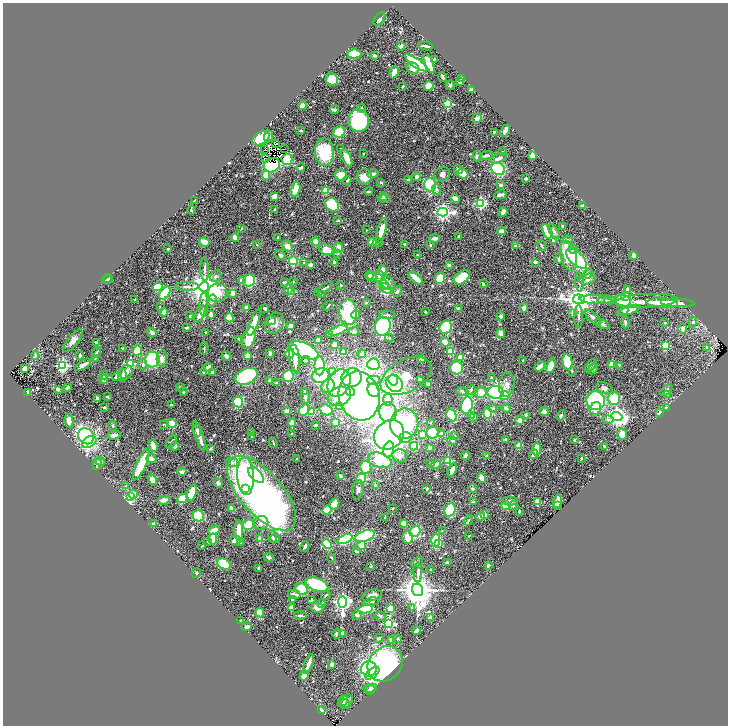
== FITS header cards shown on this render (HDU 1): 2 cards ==
NAXIS1  =                 1451
NAXIS2  =                 1447

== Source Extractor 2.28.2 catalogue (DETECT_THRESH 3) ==
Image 1451 x 1447 px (HDU 1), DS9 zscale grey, zoomed out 1/2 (1 PNG px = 2 x 2 image px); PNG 730 x 728 px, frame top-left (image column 2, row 1446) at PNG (3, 3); each listed source drawn as its Kron ellipse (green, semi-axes under 4 px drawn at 4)
Background 0.592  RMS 0.031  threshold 0.0928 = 3 sigma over >= 5 px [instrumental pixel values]
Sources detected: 688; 21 cannot appear on this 1/2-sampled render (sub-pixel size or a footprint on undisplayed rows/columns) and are neither listed nor drawn; of the other 667, the 500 brightest by FLUX_AUTO listed and drawn (167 fainter detections omitted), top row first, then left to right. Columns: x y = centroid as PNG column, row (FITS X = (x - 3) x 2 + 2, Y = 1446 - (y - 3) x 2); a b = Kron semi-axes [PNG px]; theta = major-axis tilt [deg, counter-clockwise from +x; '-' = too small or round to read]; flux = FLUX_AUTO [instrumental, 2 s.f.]
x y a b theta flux
379 19 7 4 52 14
401 46 4 3 - 29
426 46 7 2 -7 19
354 54 7 4 -3 110
374 55 3 2 - 12
434 59 3 2 - 6.4
416 63 13 4 -36 680
429 63 10 3 -67 110
413 68 6 5 - 37
394 72 6 3 63 41
442 77 5 2 - 14
461 78 2 2 - 8.5
332 79 6 6 - 83
459 82 3 2 - 14
450 85 4 3 - 13
403 86 3 2 - 5
429 86 5 4 - 57
471 90 3 3 - 11
447 104 3 3 - 310
303 106 4 3 - 74
362 108 4 3 - 7.8
334 110 4 3 - 19
477 118 5 4 - 26
359 120 11 10 - 540
301 131 2 2 - 7.3
505 131 6 3 67 46
339 132 6 5 - 130
494 132 4 3 - 9.4
269 137 6 4 66 23
261 138 9 6 32 170
276 144 2 1 - 5.4
284 148 2 1 - 5.6
341 148 3 3 - 5.4
265 150 2 1 - 7.9
324 152 14 9 -88 250
502 152 3 3 - 4.9
363 154 3 2 - 5.8
532 155 3 2 - 170
477 156 5 4 - 13
486 156 7 3 16 15
347 158 9 4 -65 83
498 158 9 4 24 26
265 159 2 1 - 4.9
287 159 5 5 - 190
272 165 8 7 - 360
301 168 4 2 - 15
458 169 4 4 - 14
498 169 7 6 - 400
373 174 6 4 15 18
442 174 8 7 - 23
463 174 6 4 -22 94
266 175 5 3 - 67
341 175 6 5 - 79
364 177 8 7 - 69
417 177 4 4 - 18
526 178 3 2 - 16
409 180 3 3 - 17
347 181 4 2 - 12
381 182 3 2 - 5.9
430 185 6 6 - 320
501 185 3 2 - 15
296 189 7 4 74 100
436 189 5 3 - 14
326 191 3 3 - 210
369 192 4 3 - 11
501 195 6 3 14 22
383 196 2 2 - 8.9
274 197 3 3 - 59
455 198 5 3 - 21
384 199 6 2 -1 14
195 200 2 2 - 5.4
481 204 3 3 - 660
332 205 7 6 - 250
583 206 3 3 - 26
275 209 3 2 - 6.7
191 210 4 3 - 6.1
443 212 5 4 - 2100
503 212 5 4 - 19
338 220 4 2 - 9.4
563 226 2 2 - 27
241 228 4 2 - 4.9
366 230 2 2 - 5
381 231 13 4 74 85
502 231 4 3 - 27
547 231 7 3 -68 130
554 231 8 4 -59 15
235 237 4 3 - 32
459 237 3 3 - 6
277 238 3 2 - 5.2
435 238 5 4 - 15
553 240 3 2 - 9.3
568 240 4 3 - 7.5
204 242 5 4 - 80
315 242 4 3 - 66
372 242 4 3 - 55
377 243 5 3 - 9.1
405 244 3 2 - 7.2
257 245 4 4 - 5.9
430 245 2 2 - 7.7
541 245 6 3 -55 8
287 246 6 5 - 32
515 246 2 2 - 30
339 248 5 4 - 47
168 249 3 2 - 11
573 249 4 4 - 9.6
326 250 7 5 -20 73
337 253 4 4 - 8.4
280 255 6 3 -32 9.8
418 255 3 2 - 8.2
634 255 3 3 - 50
569 256 15 8 -75 260
559 258 5 4 - 17
577 259 13 6 -44 450
293 261 4 4 - 230
303 262 4 3 - 5
335 262 4 3 - 17
535 262 3 3 - 16
310 265 3 3 - 24
449 265 4 3 - 27
205 269 11 3 -88 15
383 270 5 4 - 71
588 274 5 3 - 8.9
370 275 4 3 - 17
215 276 6 5 - 19
379 276 6 5 - 19
372 277 5 3 - 23
462 277 9 5 38 160
416 278 9 3 -40 83
440 278 6 5 - 110
107 279 5 2 - 8.4
109 279 4 2 - 9
588 279 8 5 16 21
242 281 3 3 - 53
249 281 6 5 - 330
293 281 3 3 - 5
285 282 4 3 - 15
580 282 9 4 -87 16
388 283 8 6 -43 50
384 284 5 3 - 67
483 284 3 3 - 10
341 285 2 2 - 6.7
157 287 5 4 - 140
187 287 12 4 0 20
204 287 5 5 - 12000
385 288 6 4 -31 390
288 289 5 3 - 30
323 289 10 2 34 13
627 290 4 3 - 21
291 291 4 3 - 110
397 292 6 4 49 14
165 293 7 4 54 210
217 293 10 9 - 190
233 293 3 3 - 44
322 294 3 3 - 7
626 296 4 3 - 48
579 299 6 5 - 6700
135 300 4 2 - 6.3
595 300 16 3 -3 31
606 300 9 3 1 14
610 300 5 3 - 9.5
212 301 6 4 78 16
623 301 8 6 -4 400
647 301 31 7 3 68
366 303 4 3 - 5.3
662 303 16 4 -2 100
678 303 17 4 -2 61
204 304 12 3 89 22
328 306 5 2 - 5.4
160 307 4 3 - 5.3
246 308 3 3 - 24
265 308 3 2 - 9.7
458 308 4 3 - 7.3
524 308 4 4 - 22
629 310 12 4 15 53
624 311 4 4 - 11
164 312 4 3 - 75
348 312 13 9 -86 370
425 312 2 2 - 5.4
573 313 2 2 - 56
200 314 9 3 65 45
211 315 4 2 - 25
356 315 4 4 - 27
387 315 8 4 -5 14
190 316 3 2 - 9.2
501 316 4 4 - 15
579 316 11 2 90 11
229 318 4 3 - 83
593 318 10 4 -43 24
271 320 5 4 - 10
625 322 6 3 -85 15
693 322 5 3 - 7.5
254 323 14 4 69 110
274 323 11 8 56 45
665 323 3 2 - 7.7
602 324 7 4 -27 13
290 326 4 3 - 28
383 326 9 7 72 900
446 327 7 6 - 280
187 328 4 2 - 12
683 328 5 4 - 26
338 330 10 4 21 150
354 331 5 3 - 12
206 332 2 2 - 6.8
152 333 5 3 - 23
501 333 4 3 - 38
329 334 4 3 - 10
249 338 11 6 73 120
389 338 4 3 - 6.3
239 339 3 2 - 6
318 340 2 2 - 79
73 341 13 5 51 36
96 342 3 2 - 9.8
445 342 4 3 - 110
335 344 4 3 - 52
665 345 3 3 - 300
707 347 2 2 - 30
123 348 3 3 - 4.8
204 348 6 3 80 6.6
137 350 5 4 - 100
304 350 16 7 -24 1600
450 351 4 3 - 100
97 352 5 3 - 9.7
343 352 3 3 - 18
270 353 3 3 - 21
290 353 5 4 - 84
362 354 4 3 - 17
35 355 4 3 - 7.9
80 355 4 2 - 20
226 356 5 3 - 18
247 356 2 2 - 100
460 357 3 2 - 110
95 358 4 3 - 7.1
162 358 8 5 84 32
295 359 14 5 -82 57
422 359 3 2 - 45
152 360 8 7 - 550
305 360 5 4 - 8.9
523 360 2 2 - 5.2
568 362 8 4 -79 280
130 363 3 3 - 470
143 364 5 4 - 13
373 364 6 5 - 360
612 364 2 2 - 110
83 365 9 3 34 35
63 366 4 3 - 930
320 366 9 5 -90 350
551 366 7 4 67 83
591 366 7 3 54 8.1
619 366 4 3 - 5.5
540 367 6 3 42 55
24 368 3 3 - 16
208 368 5 4 - 32
457 368 7 6 - 250
593 369 6 4 60 12
572 371 3 3 - 5.8
126 372 7 6 - 35
212 372 4 3 - 10
332 372 3 3 - 43
204 373 3 3 - 8.2
104 375 4 3 - 7.2
122 375 6 3 79 13
321 375 8 7 - 810
246 376 12 7 24 730
288 376 6 5 - 130
406 376 27 16 29 170
117 377 5 4 - 35
352 378 10 9 - 300
491 378 2 2 - 32
104 379 4 3 - 32
420 379 3 2 - 22
269 380 4 4 - 9.9
374 380 6 4 -2 21
393 380 5 5 - 310
276 383 4 3 - 5.5
339 383 14 10 63 240
394 384 9 7 -43 690
428 384 3 3 - 12
507 385 12 7 84 39
328 386 7 6 - 120
180 387 4 3 - 5.8
68 388 3 2 - 17
604 388 8 5 -20 24
58 389 3 3 - 18
374 390 7 6 - 86
471 390 5 4 - 14
667 390 7 3 42 10
350 391 4 4 - 250
462 391 6 4 -2 10
27 392 3 2 - 10
184 392 3 3 - 6.9
305 392 3 2 - 13
495 392 8 6 2 630
481 393 5 5 - 65
668 395 4 3 - 5.1
305 396 7 3 -81 22
339 396 12 9 26 160
359 396 25 20 -74 2500
505 396 5 3 - 120
107 397 4 2 - 8.8
97 398 4 2 - 15
614 398 6 6 - 190
388 399 6 4 -89 17
596 401 9 9 - 740
238 402 5 5 - 210
171 405 2 2 - 5.6
467 405 9 5 78 440
339 406 4 3 - 15
104 407 3 2 - 6.4
493 408 4 4 - 9.6
506 408 5 4 - 15
666 408 2 1 - 12
596 409 7 5 61 81
304 410 6 4 53 190
326 410 6 5 - 120
286 411 2 2 - 81
311 411 4 4 - 130
388 412 10 8 -82 190
544 412 5 4 - 23
660 412 4 3 - 15
488 413 5 4 - 230
451 415 6 5 - 190
472 415 2 2 - 73
526 415 3 3 - 13
561 415 5 2 - 14
617 417 5 4 - 3600
474 418 3 3 - 8.8
608 419 5 4 - 10
520 420 2 2 - 110
69 421 6 4 -80 58
336 422 2 2 - 150
431 422 3 3 - 7.7
172 423 5 4 - 100
292 423 4 4 - 29
163 424 3 3 - 5.3
404 424 15 14 - 650
315 425 3 2 - 14
113 426 5 3 - 7.1
197 430 6 3 -85 14
251 432 2 2 - 22
432 433 6 6 - 270
442 433 3 3 - 30
292 434 2 2 - 5.8
622 434 5 5 - 57
114 435 6 3 12 30
389 435 16 13 43 2400
422 435 3 3 - 160
86 436 8 7 - 880
199 436 16 3 -73 39
252 436 2 2 - 16
454 436 2 2 - 23
405 437 6 5 - 130
506 439 3 3 - 9.4
574 440 3 2 - 8
452 441 5 4 - 6.8
89 442 8 5 33 480
171 442 7 2 59 7.5
273 443 5 2 - 5.2
519 445 4 4 - 63
153 446 6 3 -78 100
175 446 5 4 - 19
414 446 4 4 - 140
604 446 3 2 - 7.3
429 448 3 3 - 20
210 449 4 3 - 8.5
389 449 8 5 77 830
537 449 6 3 88 96
533 454 5 3 - 21
465 455 4 3 - 22
400 456 7 6 - 24
486 456 3 3 - 8.8
581 458 2 2 - 24
151 459 5 4 - 32
297 459 2 2 - 7.6
380 460 12 7 -19 210
448 461 3 3 - 230
101 462 5 4 - 14
232 462 6 4 -11 18
431 463 3 3 - 6.1
97 464 6 3 78 13
141 464 18 4 66 230
436 464 5 2 - 21
366 467 6 5 - 150
452 470 7 4 68 44
182 472 5 4 - 15
256 475 10 5 -46 370
246 476 19 8 -87 440
340 476 4 3 - 15
481 478 5 3 - 47
361 479 5 5 - 170
152 480 5 4 - 32
218 483 5 4 - 14
375 485 4 3 - 4.9
126 486 3 3 - 5.3
245 488 4 3 - 100
427 489 4 3 - 6.3
472 489 4 3 - 7.8
358 490 10 5 83 21
192 493 9 4 72 140
262 493 46 21 -48 3300
133 494 4 3 - 92
130 497 3 3 - 760
182 498 5 4 - 90
164 500 6 3 10 26
510 501 7 4 -2 28
557 501 7 4 70 75
474 502 4 2 - 5.4
538 502 3 2 - 97
334 504 6 4 62 62
513 505 4 3 - 7
558 505 3 2 - 520
506 506 4 3 - 130
393 508 3 2 - 5.1
232 509 3 3 - 34
327 510 5 3 - 150
450 510 7 5 70 390
519 511 2 2 - 9.9
485 515 2 2 - 73
198 516 6 5 - 180
480 516 4 4 - 17
385 517 3 2 - 8.3
468 521 5 3 - 6.8
153 523 3 3 - 6.3
261 523 7 7 - 29
403 523 3 2 - 51
248 525 6 5 - 160
214 530 6 3 24 60
239 531 10 3 -89 120
415 531 6 5 - 320
442 531 4 3 - 5.9
365 536 11 5 20 540
469 536 3 2 - 5.7
272 537 6 3 -87 16
408 537 6 5 - 58
275 538 5 3 - 13
213 539 5 4 - 87
260 539 2 2 - 130
345 539 8 4 22 370
235 540 6 4 4 26
208 541 3 3 - 8.3
436 541 6 4 86 360
241 543 3 3 - 9.9
439 543 4 3 - 52
327 544 5 4 - 170
202 546 2 2 - 6.6
305 546 6 3 58 14
361 546 6 4 33 85
357 551 4 3 - 25
268 557 5 3 - 22
332 558 4 3 - 5.1
417 562 6 3 23 8.5
447 562 3 2 - 12
224 564 7 5 -29 160
488 565 3 2 - 15
371 566 2 2 - 6.6
259 568 3 2 - 9.9
431 569 3 2 - 9.2
418 572 10 3 89 21
196 573 5 4 - 7.6
317 584 12 6 -20 390
302 589 7 5 -35 140
417 590 6 5 - 14000
294 594 6 3 -12 27
326 595 5 2 - 6.1
372 595 10 5 16 33
312 599 2 2 - 5.6
292 600 4 2 - 23
342 602 6 4 90 2300
371 602 8 3 9 8.8
322 603 4 3 - 5.9
412 607 4 3 - 5.7
291 608 3 3 - 46
317 608 6 5 - 31
366 609 7 3 7 340
391 609 4 3 - 81
260 612 5 4 - 87
357 615 5 5 - 13
300 616 6 3 -3 16
380 616 5 3 - 10
431 618 4 4 - 27
241 620 2 2 - 6.9
389 623 4 3 - 600
247 627 5 4 - 18
417 631 4 2 - 41
342 633 4 3 - 33
337 634 5 4 - 12
379 638 5 3 - 10
391 639 3 2 - 24
398 639 4 3 - 5.2
308 664 10 2 69 49
332 664 3 3 - 24
385 664 19 16 46 1700
369 669 8 7 - 780
372 673 8 4 39 340
304 675 5 3 - 49
370 688 7 4 11 21
370 690 5 2 - 16
343 701 6 4 60 10
346 702 8 5 51 30
345 704 4 3 - 8.5
321 710 3 3 - 12
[167 fainter detections neither listed nor drawn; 21 sub-pixel or undisplayed-footprint detections neither listed nor drawn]